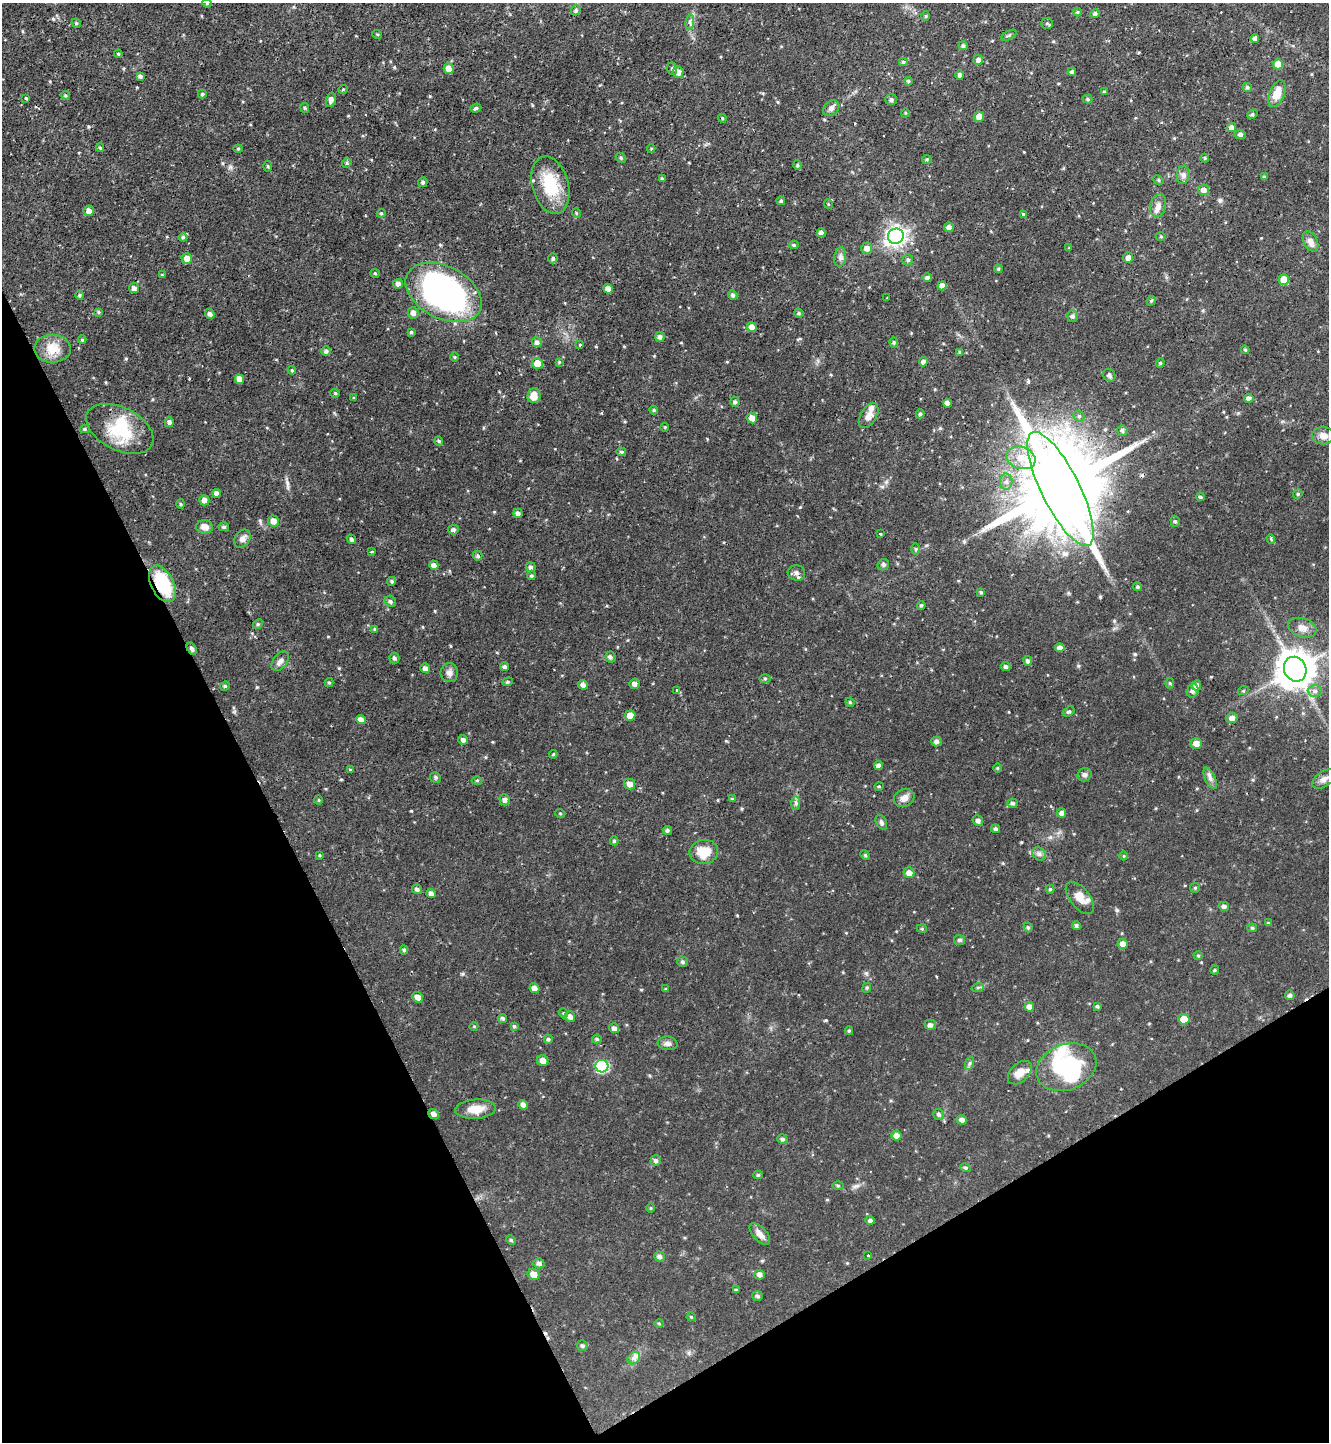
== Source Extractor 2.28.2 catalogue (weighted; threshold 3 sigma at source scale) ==
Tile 14 of 4 x 4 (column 2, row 4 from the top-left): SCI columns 1488-2814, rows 4-1443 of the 5760 x 5766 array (HDU 1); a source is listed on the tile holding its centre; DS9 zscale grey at full resolution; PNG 1331 x 1444 px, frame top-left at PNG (2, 3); each listed source drawn as its Kron ellipse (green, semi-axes under 4 px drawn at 4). Shown black and unused: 27% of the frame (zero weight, under 2 of 3 exposures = <1% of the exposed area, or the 3 px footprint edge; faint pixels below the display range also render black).
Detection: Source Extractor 2.28.2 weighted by HDU 2 'WHT'; one run over the whole footprint, this tile lists its part. Background 0.0937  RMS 0.0056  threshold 0.0252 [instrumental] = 3 sigma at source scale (4.5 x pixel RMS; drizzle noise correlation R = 1.50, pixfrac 1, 0.05/0.05 arcsec/px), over >= 5 px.
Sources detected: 311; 5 inside a brighter object's white glare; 3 cosmic-ray / hot-pixel residue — neither listed nor drawn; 3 inside a brighter listed object's ellipse — not listed separately; the other 300 listed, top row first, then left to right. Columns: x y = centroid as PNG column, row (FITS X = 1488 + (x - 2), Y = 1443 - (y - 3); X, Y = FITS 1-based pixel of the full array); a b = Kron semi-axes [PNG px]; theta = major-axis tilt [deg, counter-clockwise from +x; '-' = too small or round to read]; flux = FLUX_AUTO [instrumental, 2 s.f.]
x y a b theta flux
207 3 4 4 - 0.63
576 10 5 5 - 1.1
1077 12 4 4 - 0.64
1095 14 4 4 - 1.2
926 16 4 4 - 0.64
690 22 8 4 82 1.2
76 23 5 4 - 0.67
1047 23 6 5 - 0.88
377 34 5 3 - 0.5
1009 35 8 3 29 0.78
1255 38 4 4 - 1.6
963 46 4 4 - 1.1
118 54 4 3 - 0.66
978 60 5 5 - 2
903 62 4 4 - 0.84
1278 64 5 5 - 5.2
449 69 5 5 - 4.3
672 69 6 5 - 0.92
678 72 5 5 - 2.9
1072 72 4 4 - 1.1
960 75 4 4 - 1.2
140 76 4 4 - 1.1
908 81 4 4 - 0.88
1247 87 5 4 - 0.93
343 89 5 3 - 0.53
1104 92 4 3 - 0.59
202 94 4 3 - 0.85
1277 94 14 7 68 7
65 95 4 4 - 0.64
26 98 3 2 - 0.63
1088 99 5 4 - 0.72
331 100 7 4 76 1.9
891 100 5 5 - 1.3
305 108 5 4 - 0.71
476 108 6 4 19 0.88
831 108 9 6 42 1.9
905 113 5 3 - 0.44
1252 114 5 4 - 0.87
979 117 5 5 - 3.5
722 118 4 3 - 0.56
1231 127 5 4 - 2.1
1240 135 5 4 - 1.6
100 148 4 4 - 0.55
238 149 4 4 - 0.58
651 149 4 3 - 0.48
621 158 6 4 -47 0.72
1205 158 4 4 - 0.58
927 159 5 4 - 0.69
347 163 5 4 - 0.81
797 165 4 4 - 0.65
267 166 5 3 - 0.68
1183 175 9 6 81 1.8
1264 177 4 3 - 0.93
662 179 4 3 - 0.75
1158 180 5 4 - 0.79
423 182 5 4 - 1.1
550 185 29 18 -74 21
1204 190 5 5 - 2.4
781 201 4 4 - 0.92
828 204 5 3 - 0.47
1158 206 12 8 76 3.2
89 211 5 5 - 2.7
381 213 4 4 - 0.74
576 213 5 3 - 0.5
1023 214 4 3 - 0.7
949 227 5 5 - 1.9
821 233 4 4 - 2.2
896 236 8 7 - 290
183 237 4 4 - 0.9
1161 237 5 3 - 0.61
1310 242 10 6 -62 3.2
794 245 4 4 - 0.75
867 248 5 5 - 2.8
1069 248 4 4 - 0.46
840 257 9 6 83 1.7
187 258 5 5 - 3.8
553 258 5 4 - 1.1
1128 258 5 5 - 2.6
908 260 6 5 - 1.1
998 269 4 4 - 0.65
375 273 4 4 - 0.58
162 275 4 3 - 0.55
927 277 4 4 - 1.3
1284 279 5 5 - 6
398 284 5 4 - 1.9
942 286 4 4 - 2.9
134 288 5 5 - 1.8
608 289 5 5 - 3
444 292 41 26 -28 140
80 295 5 4 - 0.68
733 295 5 4 - 1.1
887 298 3 2 - 0.37
1151 301 5 4 - 0.61
98 312 4 3 - 0.62
413 313 6 5 - 2.3
799 313 5 4 - 0.77
210 314 5 4 - 1.7
1072 316 6 5 - 1.3
752 327 5 5 - 3.5
411 332 4 4 - 0.66
660 337 5 4 - 1.5
82 340 4 4 - 0.58
537 342 5 5 - 1.7
894 342 5 4 - 0.76
579 345 4 2 - 0.46
52 349 18 14 0 8.3
1245 350 4 4 - 0.67
326 351 5 5 - 1.3
960 352 4 4 - 0.71
455 357 5 3 - 0.51
559 362 3 3 - 0.47
923 362 4 4 - 1.7
1160 363 4 4 - 0.69
537 364 5 5 - 6.8
292 370 4 4 - 0.64
1109 375 7 6 - 1.3
239 379 5 4 - 3.7
335 393 4 4 - 0.62
534 396 7 6 - 4.5
354 398 4 3 - 0.49
1249 398 4 4 - 1.6
735 402 5 4 - 1.1
947 403 4 4 - 2.7
654 410 4 4 - 0.63
920 414 4 4 - 0.8
869 416 14 8 58 3.3
1079 416 6 5 - 0.93
752 418 5 5 - 3.9
169 422 5 4 - 1.6
665 427 4 3 - 0.45
85 429 4 4 - 0.81
120 429 36 21 -26 25
1122 430 5 5 - 1.2
1323 436 11 8 0 3.8
439 441 5 4 - 0.69
621 452 5 4 - 0.75
1021 458 15 11 -17 9
1006 482 8 6 -88 2
1060 489 63 19 -63 11000
216 493 4 4 - 2
1298 494 5 4 - 0.73
1200 497 4 3 - 0.65
204 500 5 5 - 2.5
181 504 5 3 - 0.53
518 513 4 4 - 1.8
273 521 5 5 - 3.4
1175 521 6 4 -73 0.86
204 527 8 6 -4 3.7
224 527 5 4 - 0.93
453 530 5 5 - 1.4
880 534 3 3 - 0.49
242 539 10 7 55 2.5
351 539 5 3 - 0.98
1271 539 4 3 - 1.2
916 549 6 4 -90 0.73
372 552 4 3 - 0.61
478 556 5 5 - 0.88
434 565 5 4 - 2.7
883 565 6 5 - 1.1
531 567 5 5 - 1.2
796 573 9 7 -17 2.1
531 576 4 4 - 0.84
392 581 4 4 - 0.92
162 584 20 11 -62 29
1138 587 5 4 - 0.91
981 592 4 3 - 0.66
390 601 6 5 - 1.2
921 605 4 4 - 0.86
258 624 5 4 - 0.7
1302 628 14 9 -17 4.1
375 629 4 3 - 0.89
1060 648 5 4 - 2.3
192 649 6 4 -58 1.4
610 657 5 5 - 1.2
394 658 5 5 - 1.2
280 661 11 7 52 2.3
1028 661 5 4 - 1.4
1006 666 5 4 - 1.3
504 667 4 4 - 1.1
425 668 5 5 - 1.8
1295 669 13 11 -63 1300
449 673 9 9 - 2.3
765 678 6 4 -1 0.78
508 682 5 4 - 0.7
329 683 4 4 - 0.71
1170 683 5 3 - 0.57
634 684 5 5 - 2
583 685 5 4 - 1.9
1196 685 5 5 - 2.3
225 686 5 4 - 0.74
677 690 3 3 - 0.9
1193 691 7 5 73 1.7
1243 691 5 3 - 0.51
1315 691 7 6 - 1.8
850 702 5 4 - 0.65
1069 712 6 4 34 0.96
630 715 5 5 - 4.6
1232 718 5 5 - 2.6
361 720 5 4 - 2.6
463 740 5 4 - 1.7
936 741 5 5 - 1.6
1196 743 5 5 - 3.5
553 754 4 4 - 0.58
878 766 4 4 - 1.8
998 768 5 3 - 0.52
350 770 3 3 - 0.96
1085 775 7 6 - 1.6
435 777 5 5 - 0.94
1210 778 11 5 -63 1.9
1324 779 13 7 35 2.9
477 780 5 3 - 0.54
630 784 6 5 - 3.4
879 786 4 3 - 0.5
904 798 10 9 - 3.5
732 799 3 3 - 0.47
319 800 5 3 - 0.49
505 800 5 5 - 1.7
796 803 7 4 90 1.1
1013 803 5 5 - 1.1
560 813 5 3 - 0.49
1062 813 5 4 - 1.9
978 821 5 5 - 1.8
881 822 8 5 -60 1.2
995 829 4 4 - 1
667 830 4 4 - 1
614 841 4 4 - 0.78
704 852 14 12 10 11
1039 854 7 6 - 1.5
320 855 4 3 - 0.53
865 855 5 4 - 0.67
1124 856 4 3 - 0.46
909 873 5 5 - 3
1195 888 5 4 - 0.68
417 889 5 4 - 1.3
1050 889 4 4 - 0.75
431 893 5 4 - 1.6
1080 898 19 10 -52 5.2
1224 906 5 4 - 1.4
1268 923 4 4 - 0.52
1076 925 4 4 - 1.1
1028 927 5 4 - 0.79
1252 928 5 4 - 0.87
922 929 5 3 - 0.56
960 940 5 5 - 1.2
1123 944 5 5 - 2.9
404 950 4 4 - 0.86
1198 956 4 4 - 0.6
682 962 5 5 - 1.1
1215 970 4 4 - 0.62
978 987 6 4 19 0.79
534 988 5 4 - 2.6
867 988 5 4 - 0.8
666 989 4 3 - 0.62
1290 995 5 4 - 1.3
418 997 6 5 - 3.1
1097 1006 4 3 - 0.75
1029 1007 5 4 - 2.5
563 1013 5 3 - 0.46
570 1016 5 5 - 2.1
503 1018 4 4 - 1.1
1184 1019 5 5 - 5.7
930 1025 5 5 - 1.6
474 1026 4 3 - 0.42
514 1026 4 4 - 0.7
614 1028 5 4 - 1.9
849 1031 4 4 - 0.75
548 1039 4 4 - 0.93
597 1039 5 4 - 0.85
668 1043 10 6 -7 1.8
543 1061 6 5 - 2.8
970 1063 7 4 71 0.9
602 1066 6 6 - 47
1066 1067 31 23 20 40
1020 1073 14 9 44 5.3
523 1105 5 4 - 2
475 1109 20 9 4 7.3
434 1114 6 5 - 2.3
938 1114 5 5 - 1.2
962 1120 5 4 - 1.9
896 1136 5 5 - 3.5
782 1139 5 4 - 1.1
656 1160 5 5 - 1.2
965 1168 5 4 - 0.81
758 1175 5 4 - 0.75
838 1186 6 4 0 0.72
651 1208 5 3 - 0.49
870 1220 5 4 - 1.2
760 1234 13 7 -47 3.5
511 1240 5 4 - 0.66
868 1255 3 2 - 0.59
659 1256 5 5 - 1.6
539 1263 6 5 - 1.5
533 1274 6 5 - 3.8
759 1275 5 4 - 1.9
736 1290 4 4 - 0.67
757 1296 5 5 - 1.1
691 1317 4 4 - 0.54
659 1323 4 4 - 0.59
582 1346 5 5 - 1
634 1358 7 5 45 1.7
Overlapping masked pixels (flux is a lower limit): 4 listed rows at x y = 1060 489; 162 584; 192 649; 434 1114
Isophote crosses this tile's border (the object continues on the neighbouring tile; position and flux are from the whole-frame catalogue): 1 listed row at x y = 207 3
Unlisted compact peaks at least as high as the median listed source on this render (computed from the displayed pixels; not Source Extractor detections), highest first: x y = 411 811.